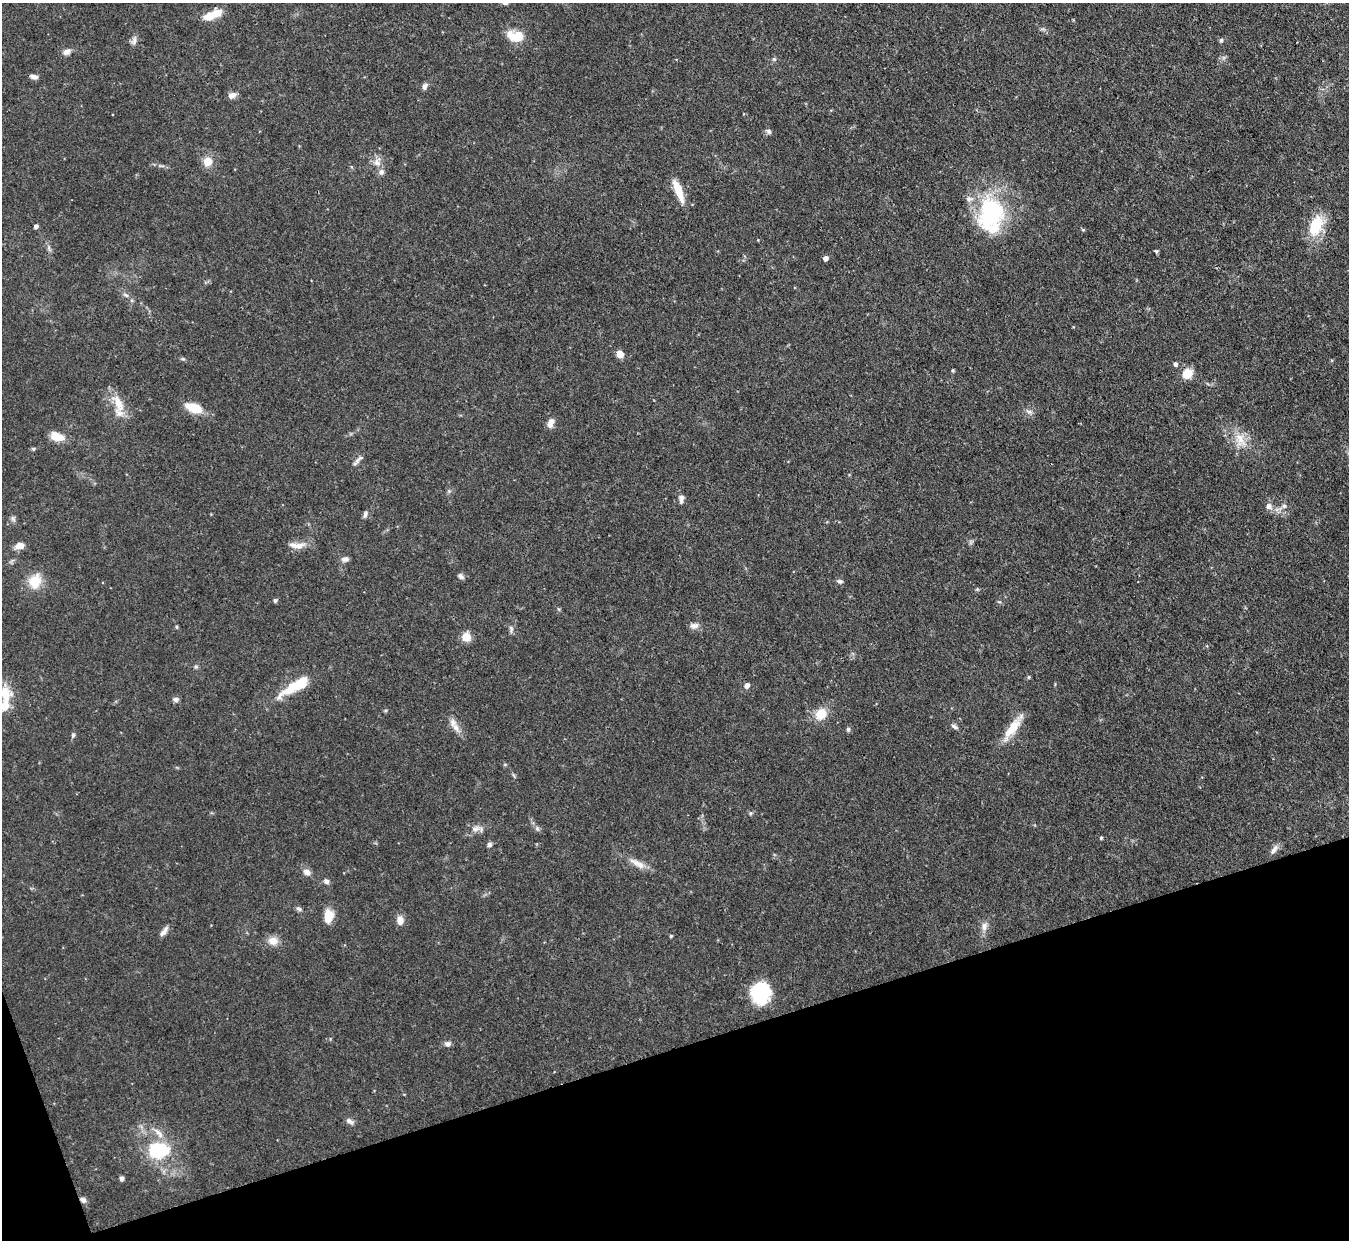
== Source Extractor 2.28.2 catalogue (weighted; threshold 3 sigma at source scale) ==
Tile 14 of 4 x 4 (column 2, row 4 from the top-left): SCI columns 1350-2696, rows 147-1384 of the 5393 x 5373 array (HDU 1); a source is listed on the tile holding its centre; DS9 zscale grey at full resolution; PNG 1351 x 1242 px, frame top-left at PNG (2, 3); no overlay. Shown black and unused: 16% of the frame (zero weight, under 3 of 4 exposures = <1% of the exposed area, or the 3 px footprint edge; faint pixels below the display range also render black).
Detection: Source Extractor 2.28.2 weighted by HDU 2 'WHT'; one run over the whole footprint, this tile lists its part. Background 0.0909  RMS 0.0046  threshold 0.0206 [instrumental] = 3 sigma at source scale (4.5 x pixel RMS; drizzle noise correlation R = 1.50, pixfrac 1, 0.05/0.05 arcsec/px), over >= 5 px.
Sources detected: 93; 3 inside a brighter object's white glare — not listed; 7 inside a brighter listed object's ellipse — not listed separately; the other 83 listed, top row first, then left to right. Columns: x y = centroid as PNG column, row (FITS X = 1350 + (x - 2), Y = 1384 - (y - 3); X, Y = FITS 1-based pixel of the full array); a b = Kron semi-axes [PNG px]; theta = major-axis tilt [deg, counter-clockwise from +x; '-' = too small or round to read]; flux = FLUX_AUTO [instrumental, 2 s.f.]
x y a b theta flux
505 3 9 6 -10 1.4
209 16 15 9 21 7.1
517 37 14 11 1 9.6
1221 40 6 5 - 0.77
134 41 12 6 75 1.9
67 52 10 7 31 2.4
774 59 6 4 44 0.7
34 77 9 5 -15 1.8
425 86 8 6 74 1.6
232 95 11 7 30 2.2
769 131 8 6 -45 1.1
208 162 8 8 - 6.8
377 162 13 10 84 3.6
678 191 26 7 -69 9.5
991 212 42 32 78 50
1316 225 25 15 65 16
36 226 4 4 - 1.5
1083 230 5 4 - 0.56
1156 251 6 4 -21 0.62
825 258 4 4 - 2.2
126 295 9 4 -35 1.1
620 354 7 7 - 3.7
1175 364 5 5 - 1.1
953 370 4 3 - 0.63
1187 373 8 7 - 11
118 404 31 12 -66 8.2
194 408 17 9 -21 11
1029 412 10 5 -20 1.6
551 423 12 7 71 3
57 436 15 9 -17 7.3
1240 440 23 14 -66 8.5
33 449 5 5 - 0.63
357 460 10 6 59 1.8
681 499 11 7 82 2
1269 506 10 9 - 2.5
1284 506 6 6 - 1.2
365 514 9 5 74 1.3
13 518 8 6 -74 1.2
297 545 24 8 -2 4.3
19 546 11 7 17 3.7
345 559 10 6 2 1.8
461 576 9 5 -51 1.2
35 581 19 14 74 10
840 581 8 6 -12 1.2
977 589 5 4 - 0.56
275 600 5 5 - 0.8
694 626 12 7 0 2.3
177 627 5 3 - 0.52
511 628 8 6 -73 1.3
466 637 10 9 - 5.2
1029 677 5 4 - 0.58
293 686 46 12 34 14
747 686 6 5 - 2.2
5 694 22 17 -72 12
176 699 8 6 2 1.4
821 714 13 11 47 8.7
954 726 10 5 -29 1.3
456 727 12 8 -62 3.3
1012 728 37 9 55 10
848 729 6 5 - 0.89
73 735 7 5 89 0.92
750 813 5 5 - 0.71
537 828 6 6 - 1
475 829 14 8 11 3.1
1101 838 4 3 - 0.57
489 845 6 5 - 1.4
1274 849 13 6 54 2.3
637 863 25 8 -30 5
307 872 10 7 -23 2.5
326 881 7 6 - 1.6
298 909 8 5 -31 1.2
328 916 12 8 85 9.1
400 920 10 8 -88 3.5
984 926 12 9 83 2.9
163 933 12 7 37 2.1
671 936 4 3 - 0.68
273 941 13 10 -15 4.4
760 994 22 18 -89 26
448 1044 9 6 -3 1.5
350 1121 11 6 -33 1.8
158 1150 25 18 2 27
121 1178 5 5 - 1.3
83 1200 8 6 -33 1.7
Overlapping masked pixels (flux is a lower limit): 1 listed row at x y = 83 1200
Isophote crosses this tile's border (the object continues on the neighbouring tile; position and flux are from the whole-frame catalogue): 2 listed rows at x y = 505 3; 5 694